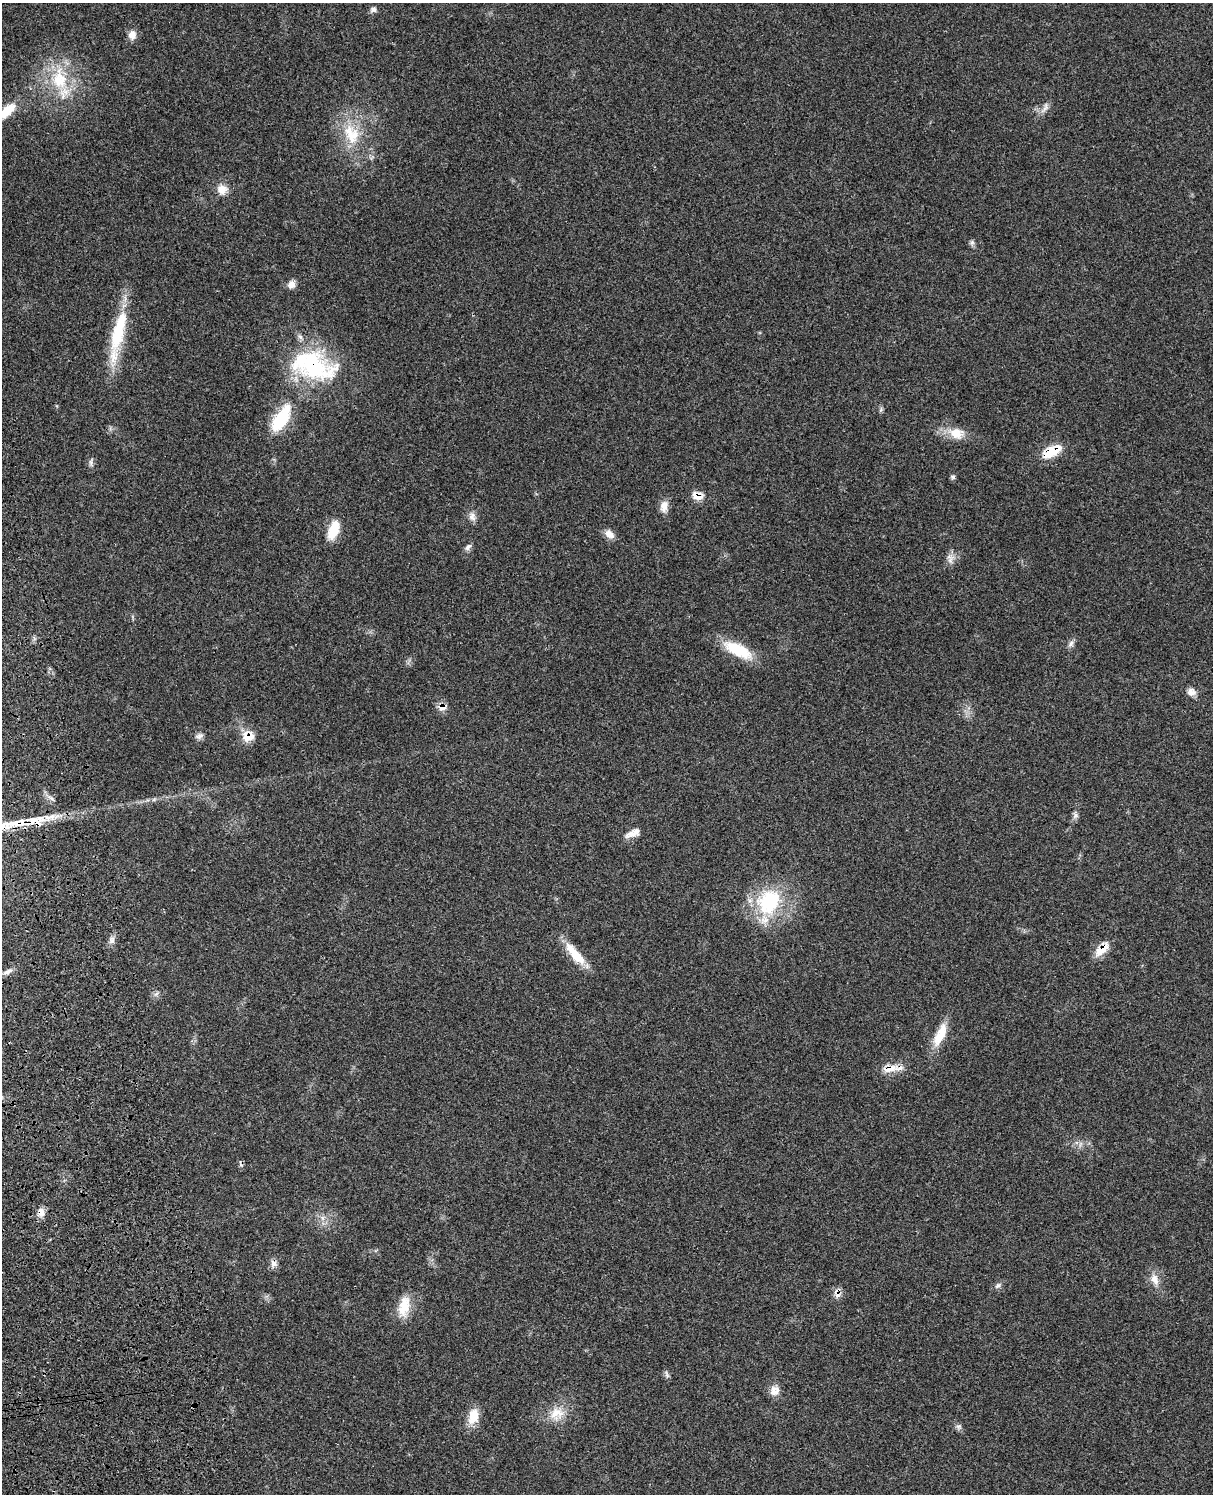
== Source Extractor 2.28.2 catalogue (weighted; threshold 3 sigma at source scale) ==
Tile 7 of 4 x 3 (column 3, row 2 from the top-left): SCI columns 2544-3754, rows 1776-3267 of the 5077 x 4925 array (HDU 1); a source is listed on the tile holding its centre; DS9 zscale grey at full resolution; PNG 1215 x 1496 px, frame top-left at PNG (2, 3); no overlay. Shown black and unused: <1% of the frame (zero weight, under 3 of 4 exposures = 6% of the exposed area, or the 3 px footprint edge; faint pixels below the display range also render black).
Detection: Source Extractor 2.28.2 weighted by HDU 2 'WHT'; one run over the whole footprint, this tile lists its part. Background 0.0987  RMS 0.0063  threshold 0.0285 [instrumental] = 3 sigma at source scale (4.5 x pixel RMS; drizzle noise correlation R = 1.50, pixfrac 1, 0.05/0.05 arcsec/px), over >= 5 px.
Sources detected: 58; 1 inside a brighter object's white glare — not listed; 4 inside a brighter listed object's ellipse — not listed separately; the other 53 listed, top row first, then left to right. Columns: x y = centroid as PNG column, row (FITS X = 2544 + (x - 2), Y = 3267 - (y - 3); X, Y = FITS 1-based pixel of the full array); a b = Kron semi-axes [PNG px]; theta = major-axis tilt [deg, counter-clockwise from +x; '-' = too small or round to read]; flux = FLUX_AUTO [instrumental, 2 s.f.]
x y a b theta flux
373 9 8 7 - 2
132 35 11 9 89 4.8
59 79 33 22 -84 32
1045 108 17 7 60 3.5
7 111 26 12 43 12
351 134 32 22 -65 27
222 189 14 13 - 6.5
972 243 8 6 70 1.5
291 285 10 9 - 3.7
117 335 41 19 77 28
313 365 59 37 -22 75
281 419 36 15 57 30
956 433 20 14 -10 11
1055 451 21 13 41 12
91 462 12 5 83 1.8
953 477 7 5 -17 1.2
697 496 14 10 -9 6.6
664 506 15 10 80 5.4
472 516 13 9 -75 3.6
334 530 21 10 70 14
610 534 13 9 -44 4.6
468 547 11 6 46 2.1
950 560 13 8 75 3.7
1071 644 9 7 55 2.2
738 650 37 14 -27 23
1191 692 11 10 - 3.9
442 707 8 8 - 6
199 736 11 7 21 2.4
248 736 15 13 -15 9
1075 816 9 6 46 2.1
13 824 38 11 12 18
633 833 20 9 24 5.7
769 901 38 31 56 48
112 940 11 6 75 2.7
1102 949 22 9 47 9.2
577 956 29 12 -43 14
7 972 14 5 26 3
156 994 8 5 45 1.5
940 1035 31 11 65 14
889 1068 23 10 4 8.7
1080 1144 7 4 71 1.5
41 1212 11 8 -80 4.2
323 1218 7 5 -89 1.9
273 1264 12 9 81 3.1
1155 1279 17 10 -65 6.2
998 1285 10 6 34 1.9
837 1293 14 8 -88 3.7
404 1307 28 13 78 14
667 1374 11 4 -64 1.5
775 1391 13 12 - 5.1
557 1413 21 17 25 12
473 1416 21 12 78 10
959 1427 8 7 - 1.7
Overlapping masked pixels (flux is a lower limit): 10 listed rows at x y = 313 365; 1055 451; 697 496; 442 707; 248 736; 13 824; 1102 949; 889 1068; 41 1212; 837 1293
Isophote crosses this tile's border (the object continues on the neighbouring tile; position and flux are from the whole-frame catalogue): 1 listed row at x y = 7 111